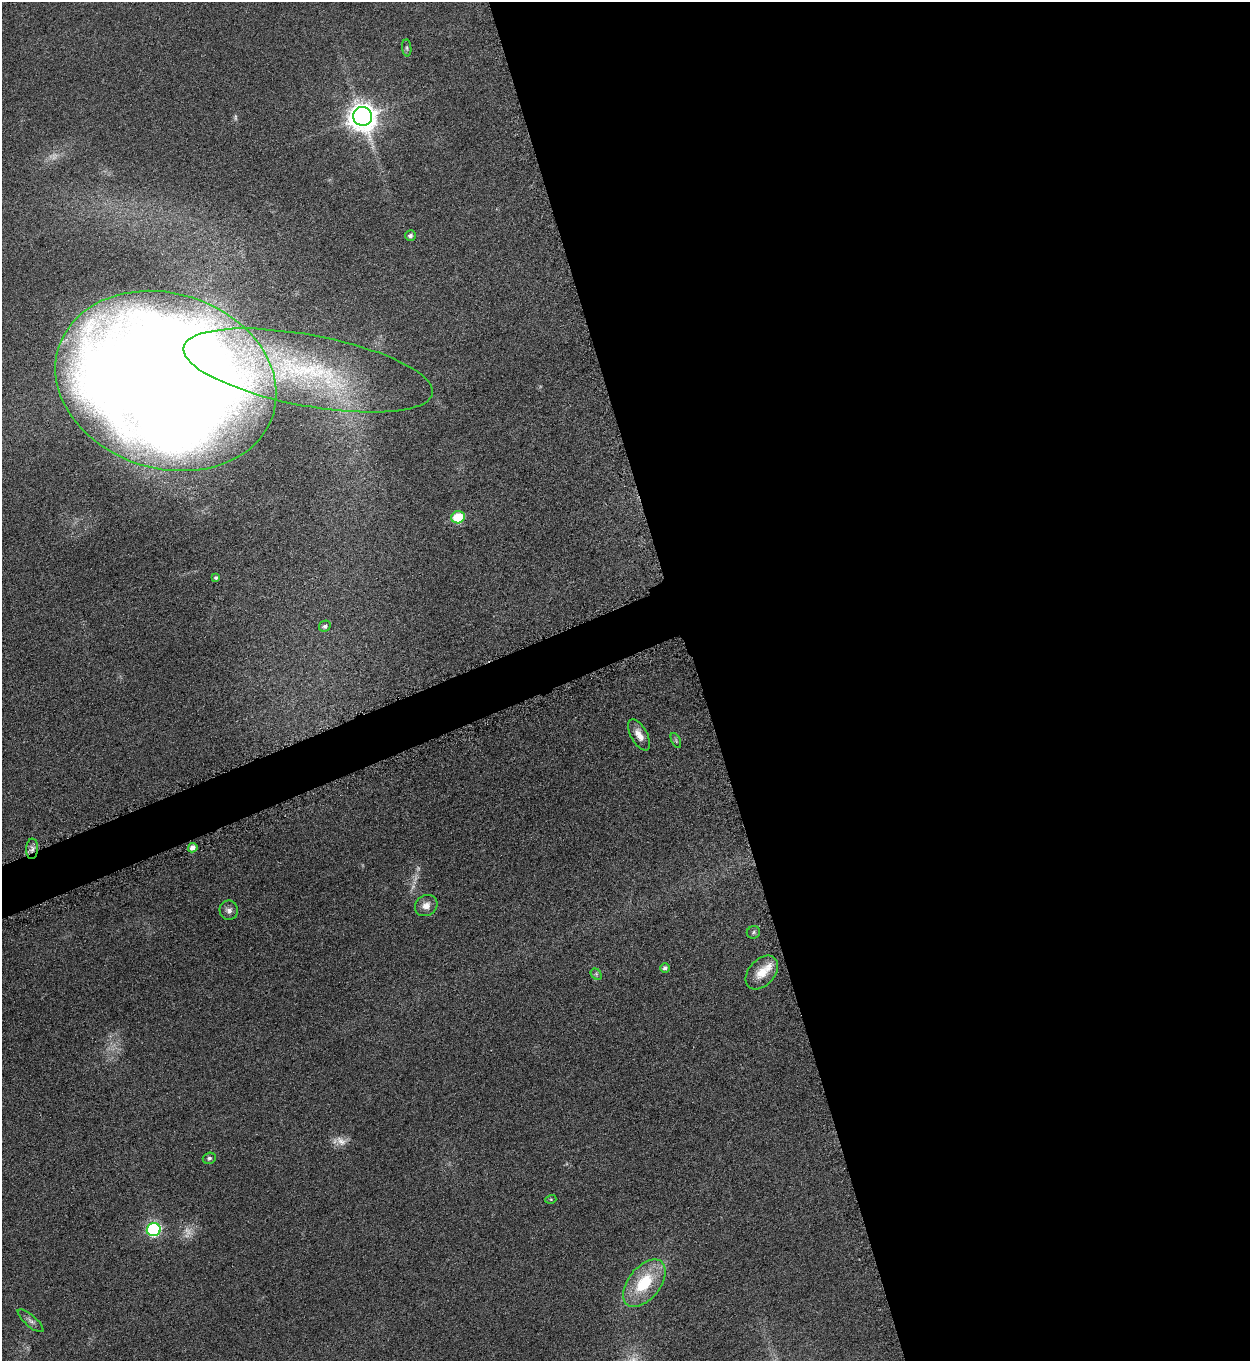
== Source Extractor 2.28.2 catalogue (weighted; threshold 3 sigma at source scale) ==
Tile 8 of 4 x 4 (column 4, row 2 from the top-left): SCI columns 3912-5159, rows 2740-4098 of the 5451 x 5466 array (HDU 1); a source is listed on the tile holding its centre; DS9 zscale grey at full resolution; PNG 1252 x 1363 px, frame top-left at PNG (2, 2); each listed source drawn as its Kron ellipse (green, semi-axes under 4 px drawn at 4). Shown black and unused: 46% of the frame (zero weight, under 3 of 6 exposures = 2% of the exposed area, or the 3 px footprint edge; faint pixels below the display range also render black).
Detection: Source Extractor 2.28.2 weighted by HDU 2 'WHT'; one run over the whole footprint, this tile lists its part. Background 0.0872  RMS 0.0097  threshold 0.0396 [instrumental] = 3 sigma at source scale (4.09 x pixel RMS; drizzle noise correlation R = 1.36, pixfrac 0.8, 0.05/0.05 arcsec/px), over >= 5 px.
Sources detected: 30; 6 too faint to see at this stretch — neither listed nor drawn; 1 inside a brighter listed object's ellipse — not listed separately; the other 23 listed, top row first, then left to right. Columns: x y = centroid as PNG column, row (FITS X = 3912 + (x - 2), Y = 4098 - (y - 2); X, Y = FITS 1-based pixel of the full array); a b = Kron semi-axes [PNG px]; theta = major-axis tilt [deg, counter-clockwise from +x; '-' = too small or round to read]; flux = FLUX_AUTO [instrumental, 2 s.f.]
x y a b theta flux
407 48 8 4 -83 1.7
362 116 9 9 - 1300
410 236 5 5 - 2.7
308 370 126 35 -11 180
166 381 112 87 -17 3900
458 517 7 6 - 45
216 577 4 4 - 1.7
325 626 6 5 - 2.9
639 735 17 8 -60 8.8
676 741 8 4 -64 1.5
193 848 5 4 - 5.5
32 849 10 6 86 4
426 906 12 10 35 7
229 910 9 9 - 4.1
753 932 7 6 - 1.9
665 968 5 4 - 2.5
762 972 19 13 48 16
596 974 6 5 - 1.5
209 1158 6 5 - 1.7
551 1199 5 3 - 0.95
154 1230 7 6 - 160
644 1283 27 16 51 45
30 1321 16 5 -41 3.9
Overlapping masked pixels (flux is a lower limit): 1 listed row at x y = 32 849
Isophote crosses this tile's border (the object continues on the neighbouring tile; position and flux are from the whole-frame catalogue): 1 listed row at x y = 166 381